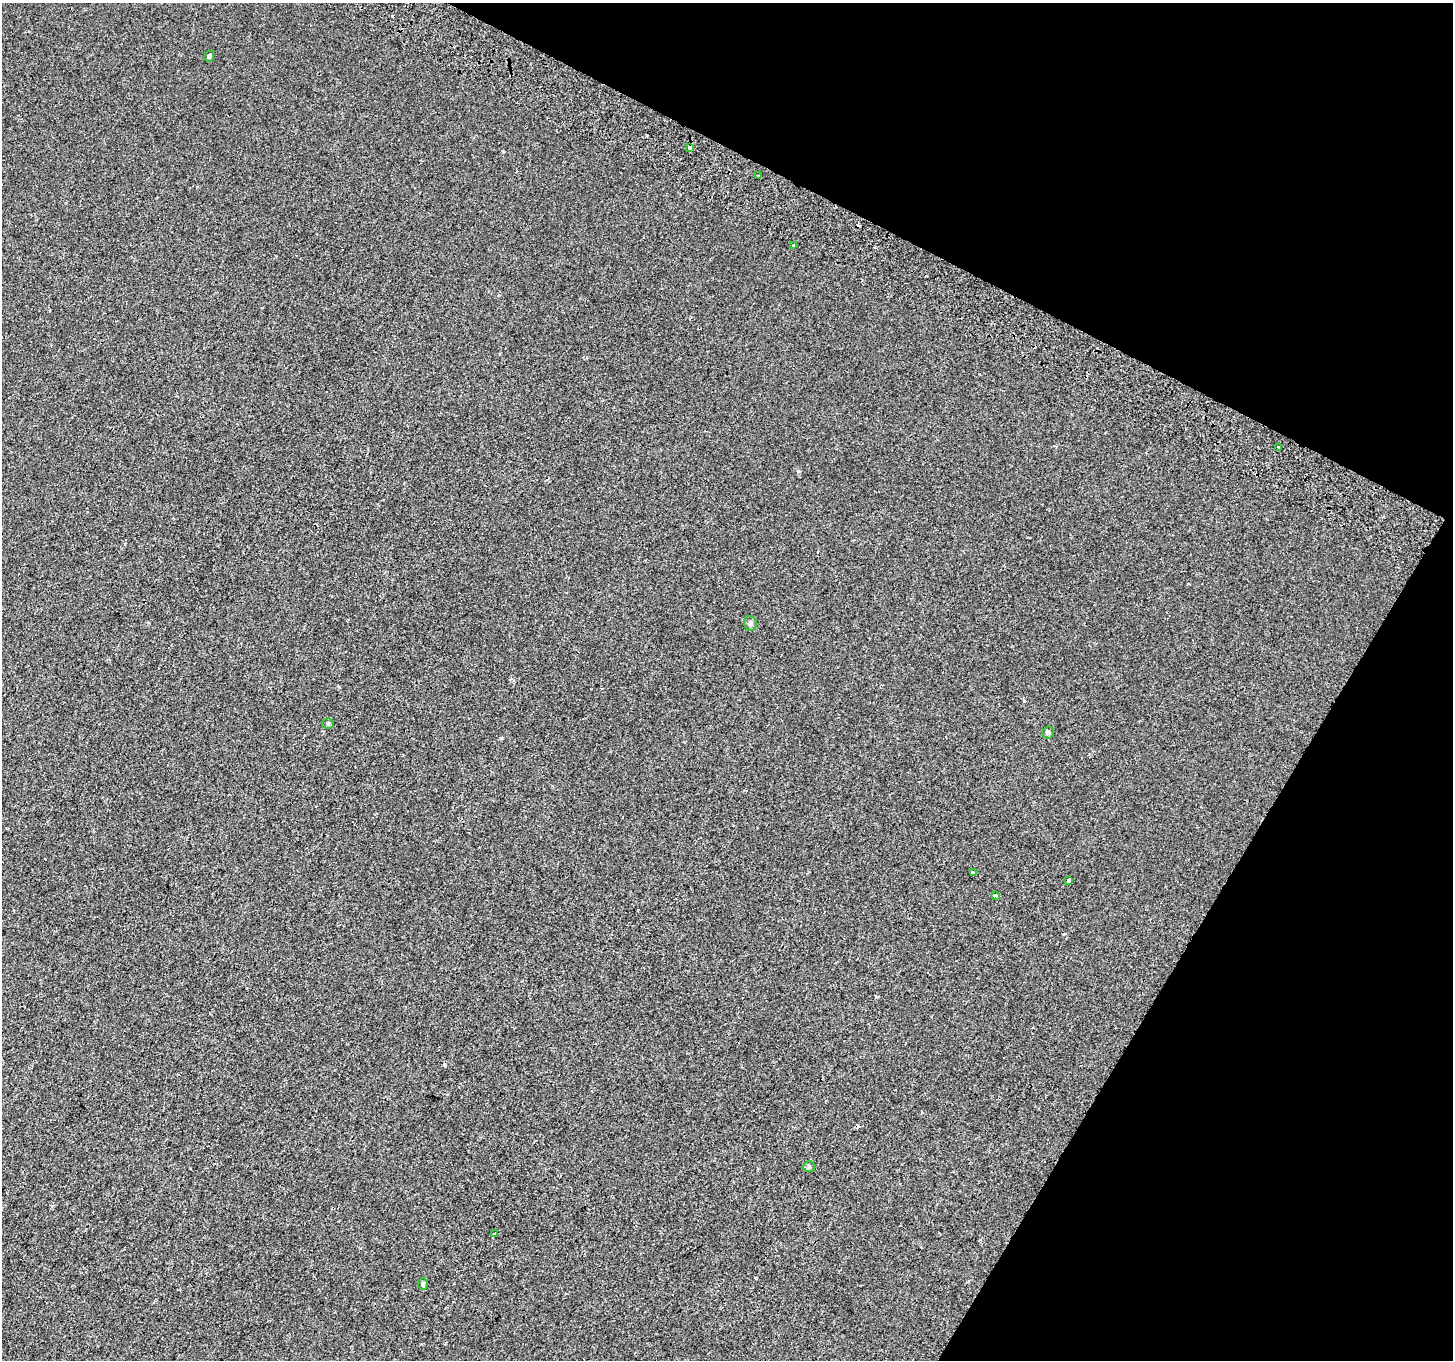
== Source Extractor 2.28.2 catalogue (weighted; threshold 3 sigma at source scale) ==
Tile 8 of 4 x 4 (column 4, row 2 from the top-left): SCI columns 4386-5836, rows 2967-4324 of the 5874 x 5999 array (HDU 1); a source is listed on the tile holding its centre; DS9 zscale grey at full resolution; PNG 1455 x 1362 px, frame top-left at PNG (2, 3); each listed source drawn as its Kron ellipse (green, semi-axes under 4 px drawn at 4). Shown black and unused: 24% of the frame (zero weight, under 2 of 3 exposures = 3% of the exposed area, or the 3 px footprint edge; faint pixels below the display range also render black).
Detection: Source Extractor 2.28.2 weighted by HDU 2 'WHT'; one run over the whole footprint, this tile lists its part. Background 7.47e-04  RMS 0.0039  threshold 0.0175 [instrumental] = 3 sigma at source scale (4.5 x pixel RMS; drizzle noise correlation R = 1.50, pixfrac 1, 0.0396/0.0396 arcsec/px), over >= 5 px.
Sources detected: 17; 3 cosmic-ray / hot-pixel residue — neither listed nor drawn; the other 14 listed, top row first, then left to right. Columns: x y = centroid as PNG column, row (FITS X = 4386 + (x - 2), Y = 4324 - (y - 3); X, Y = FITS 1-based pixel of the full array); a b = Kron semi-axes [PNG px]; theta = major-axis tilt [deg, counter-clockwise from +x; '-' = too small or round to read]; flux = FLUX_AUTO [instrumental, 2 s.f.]
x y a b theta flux
209 56 6 4 71 0.75
690 148 4 3 - 3
758 176 3 3 - 0.74
794 245 3 3 - 3
1279 448 3 3 - 3.3
750 624 7 6 - 1
328 724 6 5 - 0.53
1048 732 6 6 - 0.76
973 873 4 3 - 2.2
1068 880 4 3 - 3.7
995 895 3 2 - 0.54
809 1167 6 5 - 0.6
495 1233 4 3 - 1.7
423 1284 6 4 -88 0.55